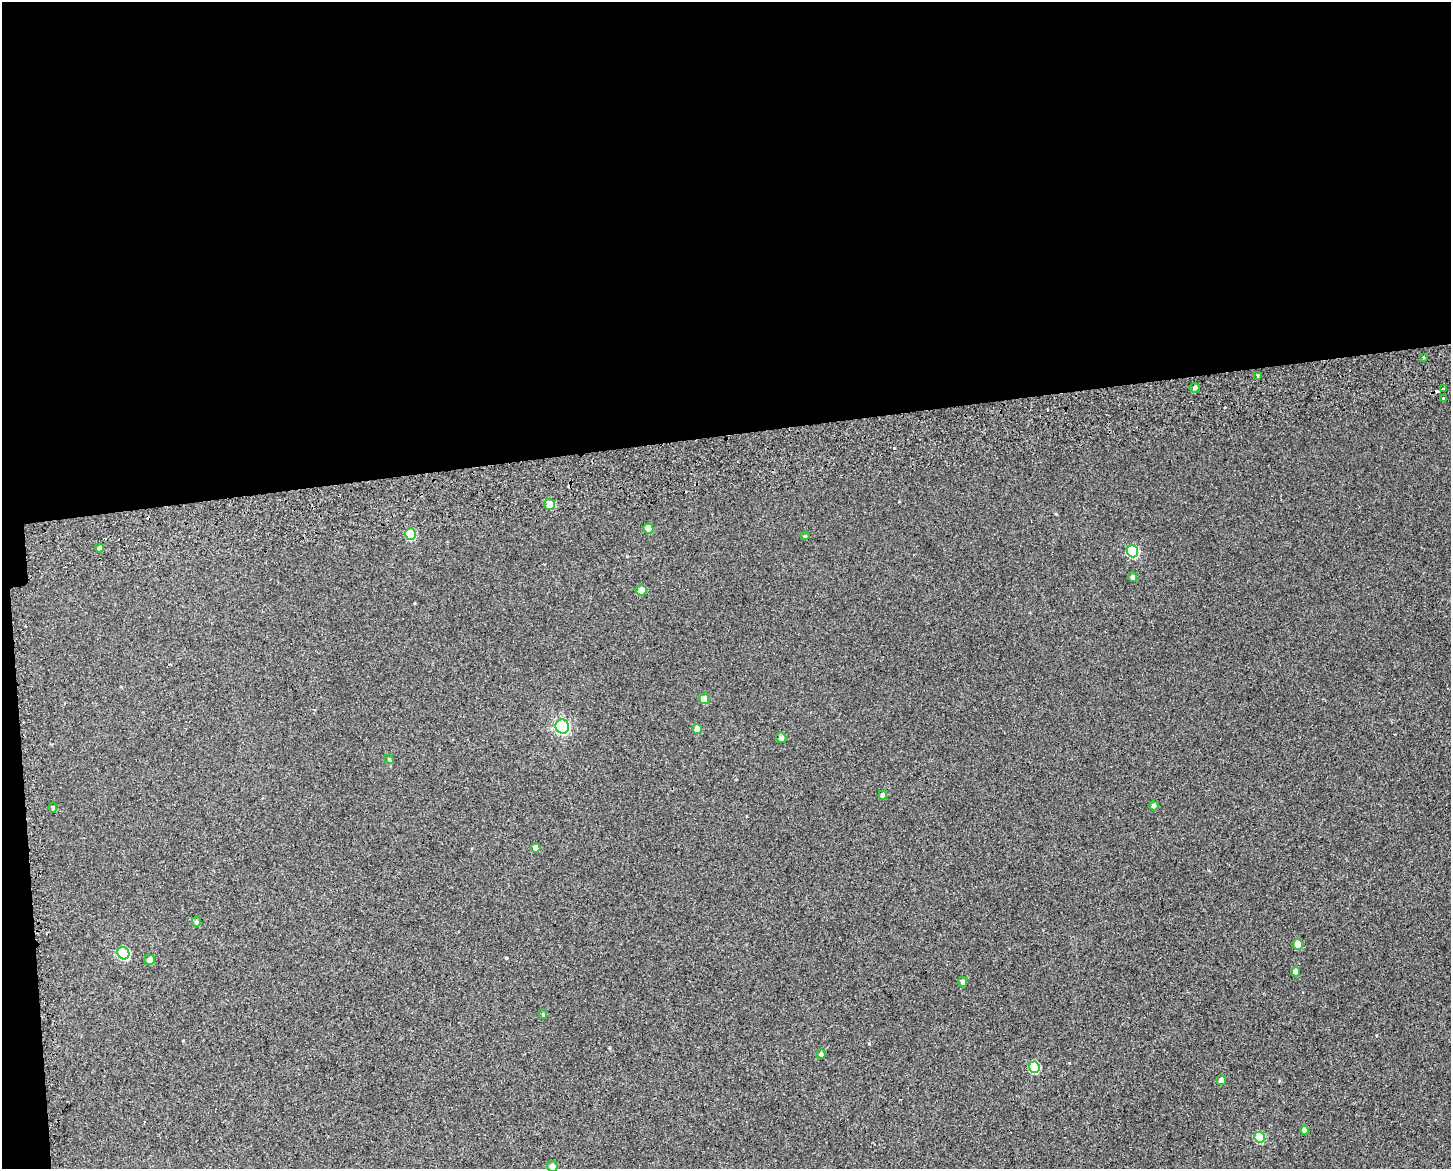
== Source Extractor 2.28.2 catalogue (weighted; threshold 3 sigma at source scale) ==
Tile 1 of 3 x 4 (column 1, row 1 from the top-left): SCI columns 26-1474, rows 3563-4729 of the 4454 x 4791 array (HDU 1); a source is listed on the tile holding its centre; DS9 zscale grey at full resolution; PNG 1453 x 1171 px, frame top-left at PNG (2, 2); each listed source drawn as its Kron ellipse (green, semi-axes under 4 px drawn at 4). Shown black and unused: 38% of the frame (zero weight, under 2 of 3 exposures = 4% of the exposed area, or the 3 px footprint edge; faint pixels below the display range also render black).
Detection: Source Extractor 2.28.2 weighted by HDU 2 'WHT'; one run over the whole footprint, this tile lists its part. Background 0.00247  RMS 0.0062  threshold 0.0277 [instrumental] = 3 sigma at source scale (4.5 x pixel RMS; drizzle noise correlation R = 1.50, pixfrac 1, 0.0396/0.0396 arcsec/px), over >= 5 px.
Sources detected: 39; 4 cosmic-ray / hot-pixel residue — neither listed nor drawn; the other 35 listed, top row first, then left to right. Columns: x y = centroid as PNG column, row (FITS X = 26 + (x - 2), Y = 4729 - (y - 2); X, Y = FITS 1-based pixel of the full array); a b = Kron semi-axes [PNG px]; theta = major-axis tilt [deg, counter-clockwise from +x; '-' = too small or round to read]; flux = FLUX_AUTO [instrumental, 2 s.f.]
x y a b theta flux
1423 357 3 3 - 1.5
1258 375 3 3 - 2.7
1195 388 5 4 - 1.6
1444 389 4 3 - 3.6
1443 399 3 3 - 1.6
550 504 5 5 - 8
648 529 5 5 - 6.6
410 534 6 5 - 17
805 536 4 4 - 0.64
99 548 4 4 - 1.5
1133 551 6 5 - 40
1133 577 5 4 - 2.2
641 590 5 5 - 4.5
704 699 5 5 - 6.1
562 726 7 6 - 100
697 729 5 4 - 4.8
781 738 5 5 - 1.8
389 759 5 4 - 0.8
883 795 4 4 - 3
1154 806 5 4 - 2
53 807 5 4 - 1.1
536 848 5 4 - 3
196 922 5 4 - 1.2
1298 944 5 5 - 6.7
123 953 6 5 - 38
149 960 5 5 - 3.1
1296 972 4 4 - 4.2
962 982 5 4 - 1.7
543 1014 5 4 - 0.85
821 1054 5 4 - 1.4
1034 1067 5 5 - 28
1221 1080 5 4 - 2.4
1304 1130 4 4 - 2.7
1259 1137 5 5 - 22
552 1166 5 5 - 2.8
Isophote crosses this tile's border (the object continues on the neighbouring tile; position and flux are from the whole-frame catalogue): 1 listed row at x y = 552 1166
Unlisted compact peaks at least as high as the median listed source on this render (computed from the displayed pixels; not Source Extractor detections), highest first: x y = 506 958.